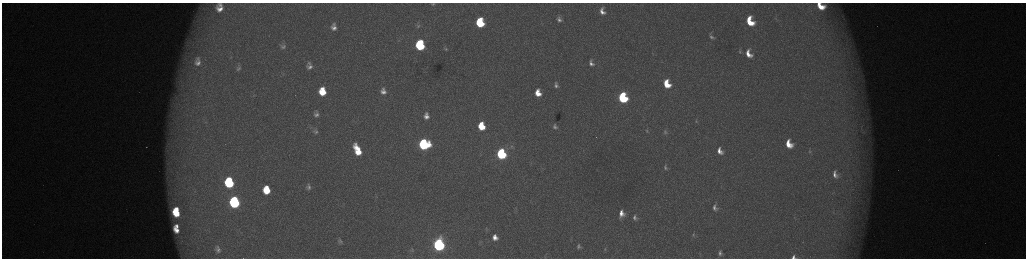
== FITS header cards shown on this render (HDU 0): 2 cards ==
NAXIS1  =                 2048 /fastest changing axis
NAXIS2  =                  512 /next to fastest changing axis

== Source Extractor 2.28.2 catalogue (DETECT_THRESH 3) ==
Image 2048 x 512 px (HDU 0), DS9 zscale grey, zoomed out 1/2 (1 PNG px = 2 x 2 image px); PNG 1028 x 260 px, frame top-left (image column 1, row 511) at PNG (2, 3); no overlay
Background 173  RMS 1.9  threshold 5.64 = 3 sigma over >= 5 px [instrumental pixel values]
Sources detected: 73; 5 cannot appear on this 1/2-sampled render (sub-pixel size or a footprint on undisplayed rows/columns) and are not listed; the other 68 listed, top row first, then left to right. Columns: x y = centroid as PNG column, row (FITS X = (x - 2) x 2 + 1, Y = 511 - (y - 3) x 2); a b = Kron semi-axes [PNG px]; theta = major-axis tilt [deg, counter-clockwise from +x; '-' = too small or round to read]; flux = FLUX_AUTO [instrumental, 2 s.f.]
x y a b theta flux
433 4 6 4 0 650
220 5 5 4 - 1100
821 6 9 6 -36 7900
220 9 6 5 - 2800
602 11 6 4 -63 2400
559 19 5 3 - 1100
750 21 8 6 -66 11000
480 23 7 6 - 24000
418 26 6 5 - 850
334 28 5 5 - 1900
711 37 6 3 -63 990
188 45 11 7 -60 3200
420 45 7 6 - 38000
283 47 9 6 13 1400
445 49 6 3 -23 440
740 52 5 3 - 440
749 54 8 6 -63 4400
197 61 18 13 -90 9000
591 63 6 4 -70 1600
309 66 6 5 - 1600
238 68 9 6 40 1300
667 84 9 6 -66 10000
556 85 5 3 - 1100
383 89 5 4 - 830
322 91 7 6 - 10000
383 92 7 5 -13 2000
538 93 6 5 - 5500
623 98 7 5 -71 41000
316 111 4 4 - 390
316 114 6 5 - 1300
426 116 9 7 -80 3100
696 121 4 3 - 250
481 126 7 6 - 12000
555 127 4 3 - 950
647 130 4 3 - 290
316 131 8 6 -83 1200
665 132 6 4 -77 580
424 144 7 7 - 60000
789 144 8 5 -62 6600
511 147 6 5 - 1000
357 150 12 6 -65 11000
720 151 9 6 -62 3500
810 151 7 4 -84 700
501 154 7 5 -75 52000
665 167 4 3 - 550
835 174 7 4 -70 1900
229 182 8 7 - 37000
308 187 7 5 -87 1200
266 190 7 6 - 11000
234 202 8 6 -82 62000
715 208 9 7 -65 2000
177 209 4 3 - 3800
176 213 7 5 -46 11000
621 214 6 5 - 3100
635 217 4 4 - 1100
177 226 4 3 - 1500
486 229 6 4 -82 580
176 230 7 4 -49 3700
693 234 4 2 - 360
495 237 8 6 -77 3400
340 241 7 6 - 1000
439 245 7 6 - 130000
579 246 6 4 -82 960
217 249 6 5 - 1500
605 249 5 3 - 440
412 250 7 6 - 770
720 253 7 5 -85 1300
793 257 4 3 - 1100
At the frame edge (FLAGS 8, measured only in part): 3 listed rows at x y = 433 4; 821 6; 793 257
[5 sub-pixel or undisplayed-footprint detections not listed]